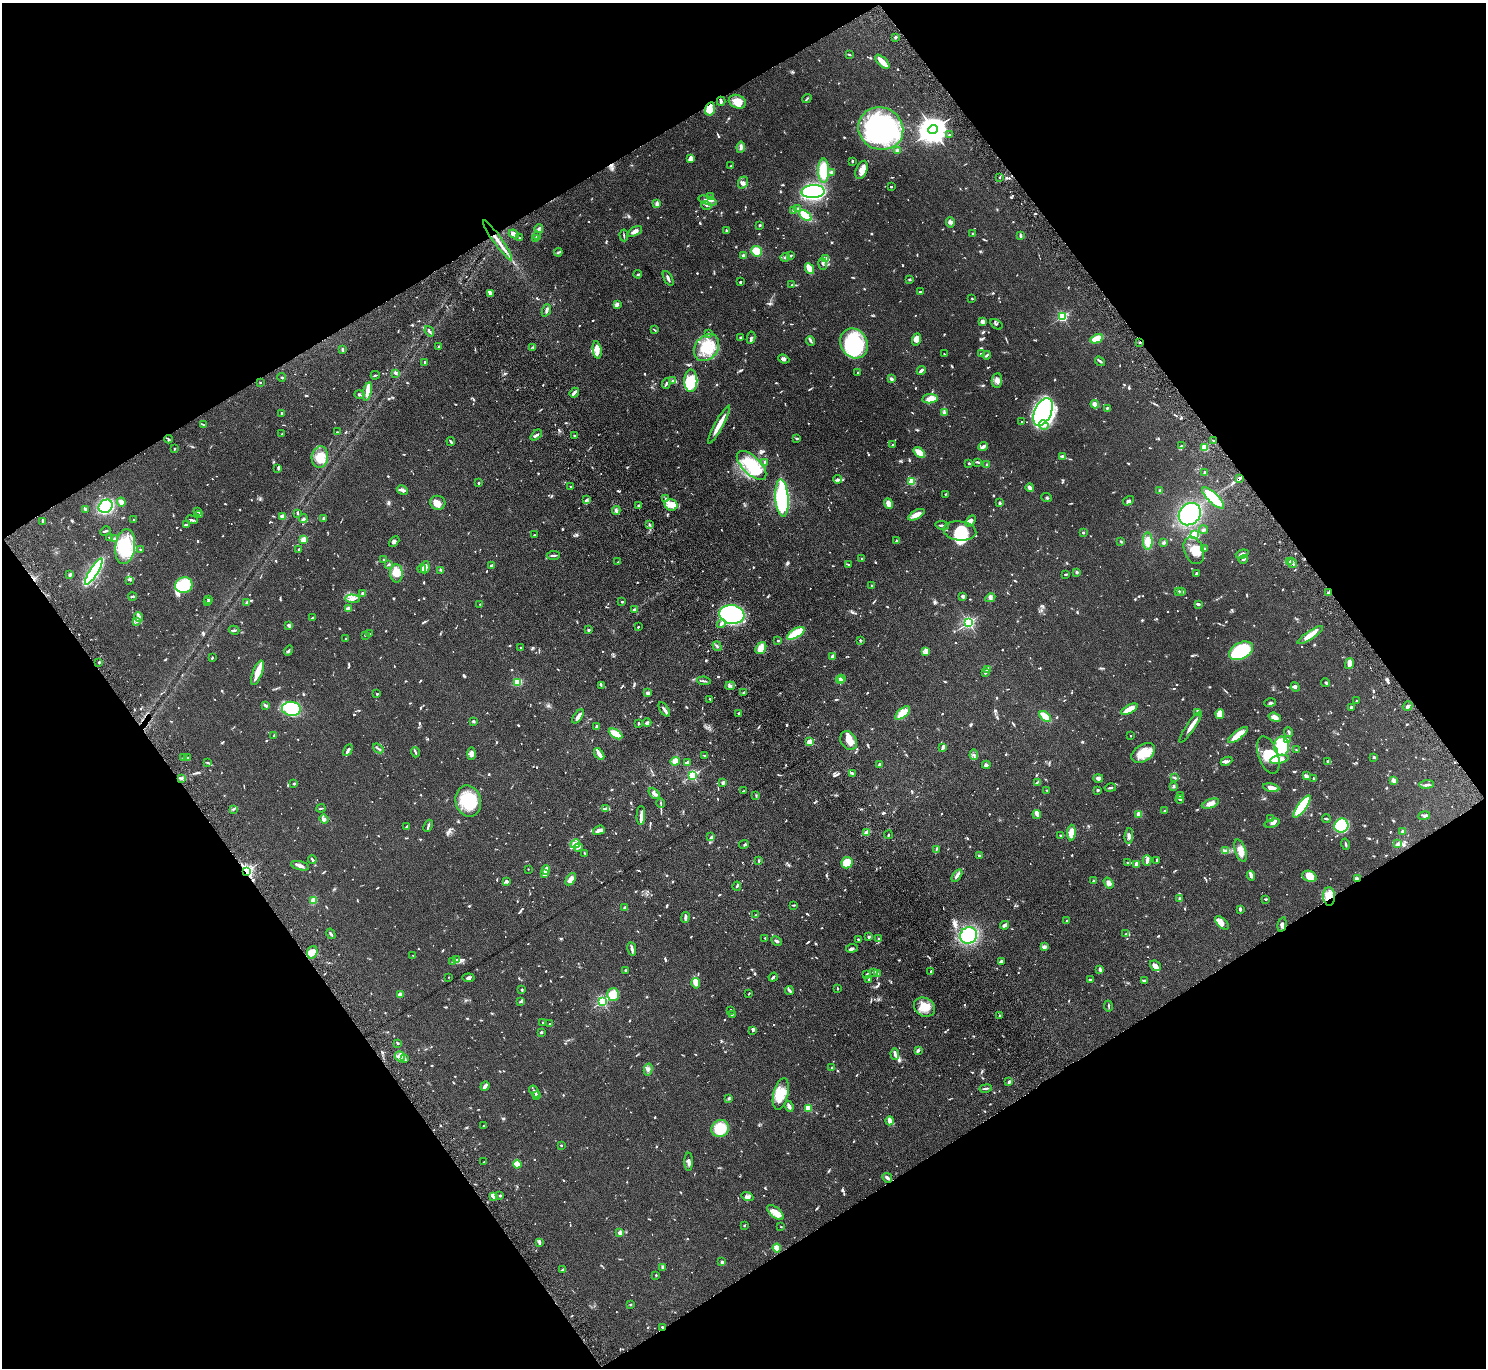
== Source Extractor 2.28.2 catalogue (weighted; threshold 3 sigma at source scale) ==
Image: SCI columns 52-5987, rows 193-5655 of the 6037 x 5985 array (HDU 1 of 3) = the unmasked area's bounding box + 8 px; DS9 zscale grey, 4 x 4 block average (1 PNG px = mean of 4 x 4 image px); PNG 1488 x 1370 px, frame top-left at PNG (2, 3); each listed source drawn as its Kron ellipse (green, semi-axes under 4 px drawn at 4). Shown black and unused: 48% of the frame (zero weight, under 4 of 8 exposures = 3% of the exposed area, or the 3 px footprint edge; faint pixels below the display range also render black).
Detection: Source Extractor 2.28.2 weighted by HDU 2 'WHT'. Background 0.0883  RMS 0.0051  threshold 0.021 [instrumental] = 3 sigma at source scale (4.09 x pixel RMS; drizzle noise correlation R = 1.36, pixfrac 0.8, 0.05/0.05 arcsec/px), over >= 5 px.
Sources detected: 1477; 6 too faint to see at this stretch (4 x 4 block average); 15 inside a brighter object's white glare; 4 cosmic-ray / hot-pixel residue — neither listed nor drawn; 65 coinciding with a brighter row at this scale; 102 inside a brighter listed object's ellipse — not listed separately; of the other 1285, all 500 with FLUX_AUTO >= 2.53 (the completeness limit of this list) listed and drawn (785 fainter detections not listed), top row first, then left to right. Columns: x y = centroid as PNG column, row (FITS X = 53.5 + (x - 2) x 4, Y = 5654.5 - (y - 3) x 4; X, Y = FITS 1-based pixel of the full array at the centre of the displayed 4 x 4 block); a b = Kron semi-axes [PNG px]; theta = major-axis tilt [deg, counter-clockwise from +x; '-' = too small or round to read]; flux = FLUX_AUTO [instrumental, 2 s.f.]
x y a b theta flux
895 37 2 2 - 3.6
849 54 3 2 - 3
882 62 9 2 -45 47
807 99 5 2 - 3.5
721 101 4 3 - 3.8
737 102 9 6 -21 34
710 109 7 5 74 14
881 129 23 21 -25 490
933 129 5 4 - 4600
949 135 2 2 - 2.8
741 147 5 3 - 7
898 150 2 2 - 9.8
690 159 4 2 - 13
852 161 3 2 - 3
731 166 2 2 - 3.3
862 170 9 5 68 18
824 171 12 5 90 82
831 172 2 2 - 14
1000 177 3 2 - 3.1
743 182 6 4 71 9
891 187 2 2 - 4.1
813 192 12 6 3 860
710 196 2 2 - 3.3
708 200 9 4 -16 14
657 204 4 3 - 9
706 205 5 2 - 3.3
798 209 3 2 - 3.7
794 210 3 2 - 4.1
805 216 7 3 -39 120
950 222 5 4 - 8.3
760 225 2 2 - 3
539 229 4 3 - 5.5
726 230 2 2 - 4
635 231 8 3 28 13
973 233 2 2 - 3.6
514 234 5 3 - 14
624 235 6 2 -87 3.2
537 236 4 3 - 4.7
1021 236 3 2 - 7.5
520 238 2 2 - 3.3
536 239 3 2 - 7.6
497 240 24 2 -54 32
756 251 5 5 - 59
558 252 4 2 - 3.6
743 255 3 3 - 4.5
790 255 4 2 - 5.3
785 257 5 3 - 5.4
826 258 4 2 - 4.1
822 264 6 3 -80 6.1
809 269 5 3 - 42
638 274 4 2 - 3.5
668 278 8 3 -61 6.9
909 279 3 2 - 3
740 282 3 2 - 3.7
792 285 4 3 - 3.5
920 292 3 2 - 5.2
490 293 4 3 - 10
972 299 2 2 - 2.6
617 304 4 3 - 8
546 310 6 3 68 7.5
1062 317 2 2 - 340
982 321 2 2 - 55
996 324 7 2 -34 3.1
654 330 3 2 - 2.5
429 331 5 2 - 4.9
709 333 2 2 - 4.9
740 337 2 2 - 4.4
751 338 6 3 81 6.7
917 339 6 4 70 20
1097 339 6 3 26 62
810 341 5 2 - 4
1140 342 2 2 - 2.6
854 343 16 13 -56 240
438 346 4 2 - 3.4
533 347 2 2 - 2.6
707 348 15 11 53 72
342 349 4 2 - 3.9
597 350 9 3 -81 21
944 354 2 2 - 2.7
981 354 3 2 - 3.1
987 355 4 2 - 3.9
784 359 6 3 -22 9.1
1100 361 5 2 - 4.7
425 363 3 2 - 6.1
921 370 5 2 - 11
858 372 2 2 - 6.5
396 373 3 2 - 3.1
375 375 4 2 - 2.8
282 377 4 2 - 3.8
891 379 2 2 - 10
997 380 7 5 83 13
673 381 4 3 - 4.9
691 381 11 6 89 110
260 382 2 2 - 5.3
666 383 5 2 - 4.3
367 391 9 4 76 29
574 393 5 2 - 12
360 395 5 2 - 4.1
930 399 8 4 6 18
1095 404 4 3 - 17
1107 408 3 2 - 4.3
1043 412 15 8 66 410
282 413 3 2 - 4
945 413 3 2 - 3.3
1022 421 2 2 - 3.2
204 424 4 2 - 5.1
719 425 21 3 61 43
1044 425 5 3 - 9.2
338 432 2 2 - 2.6
282 434 2 2 - 2.6
536 435 6 2 44 5.4
574 435 2 2 - 11
797 438 4 2 - 3.4
169 439 4 2 - 3.5
451 441 4 2 - 4.7
1214 441 3 2 - 2.9
893 445 2 2 - 13
1182 446 4 3 - 6
983 447 5 2 - 12
1204 447 2 2 - 150
174 449 2 2 - 2.9
919 453 7 4 -40 33
1062 456 3 2 - 7.6
320 457 11 8 85 35
764 462 2 2 - 2.6
978 462 4 2 - 3
969 463 2 2 - 5.3
752 465 18 9 -44 100
987 465 3 2 - 3.8
278 469 3 3 - 3.3
1204 473 3 2 - 4.2
837 479 4 3 - 5.3
1239 479 4 2 - 4.5
912 482 2 2 - 170
478 483 2 2 - 12
570 486 2 2 - 2.9
1030 488 4 4 - 6.5
402 490 6 3 -29 9.4
1160 491 3 2 - 4.9
946 494 2 2 - 3.2
1047 497 5 2 - 4.1
666 498 2 2 - 3.5
782 498 19 6 -86 290
1213 498 14 5 -44 81
586 500 3 2 - 2.9
1128 501 6 4 31 6.8
121 502 4 2 - 19
438 503 7 7 - 24
1000 503 3 2 - 3.7
888 504 5 3 - 21
671 505 6 5 - 21
106 506 7 6 - 270
639 506 2 2 - 23
86 509 3 2 - 5.2
616 510 4 3 - 7.2
198 512 3 2 - 2.6
297 513 4 2 - 2.6
1190 514 12 10 46 240
199 515 2 2 - 3
916 515 9 4 30 26
282 516 4 3 - 9.1
324 518 3 2 - 2.8
303 519 4 4 - 6.6
134 520 2 2 - 9.3
192 520 6 2 -21 5.2
43 521 4 2 - 4.9
970 521 6 3 55 15
186 524 4 2 - 2.7
649 525 3 2 - 2.8
942 525 7 2 -8 5
1203 530 4 3 - 4.4
105 531 5 2 - 3.2
960 531 16 9 -7 59
1083 533 2 2 - 13
534 535 2 2 - 2.7
1195 535 3 2 - 40
109 537 2 2 - 3.3
114 539 3 2 - 2.7
303 540 2 2 - 120
394 541 6 3 43 7
897 541 4 3 - 3.4
1148 541 8 5 -88 34
1121 542 3 2 - 3.5
1164 542 3 2 - 5.7
125 547 17 10 83 140
1205 549 4 2 - 3.2
140 550 2 2 - 4.4
299 550 4 2 - 6.7
1194 550 14 9 -67 39
1242 554 6 3 18 8.6
553 555 6 2 4 6
862 558 2 2 - 10
1243 559 5 2 - 4.8
383 560 2 2 - 3.2
618 562 2 2 - 4.1
1289 562 3 2 - 4.4
1292 563 5 2 - 5.1
389 564 3 2 - 4
848 564 3 2 - 2.5
492 565 3 3 - 4.1
425 567 6 3 80 19
422 569 4 3 - 6.3
441 570 2 2 - 6.1
94 571 15 4 58 430
1077 572 3 3 - 4.2
396 573 9 6 -88 43
1197 573 4 2 - 5
70 574 3 2 - 6.4
1066 574 4 2 - 3.8
130 580 3 2 - 2.7
184 585 9 8 - 110
872 586 3 2 - 4.9
1179 591 3 3 - 4.3
1182 592 3 3 - 4.6
363 593 2 2 - 37
1329 593 2 2 - 34
132 596 4 2 - 5.5
963 596 3 2 - 7.6
990 598 5 4 - 6.9
209 599 2 2 - 11
353 599 7 3 -3 11
207 602 2 2 - 3.4
622 602 2 2 - 8.9
247 603 4 2 - 7
480 604 2 2 - 3.4
1198 604 4 2 - 4.5
348 609 2 2 - 16
634 610 4 2 - 6.7
732 615 12 9 -8 480
139 617 5 4 - 7.2
312 618 4 2 - 3.1
137 621 3 3 - 4.1
721 623 4 2 - 7.2
968 623 2 2 - 540
289 625 2 2 - 35
638 627 2 2 - 3
234 630 5 2 - 3.4
589 630 2 2 - 17
796 633 10 4 31 80
369 634 2 2 - 2.7
365 635 2 2 - 2.5
1310 635 15 3 34 36
346 639 2 2 - 9.2
778 640 2 2 - 9
860 640 2 2 - 3.2
717 646 5 2 - 4.1
520 647 2 2 - 2.7
761 648 6 4 55 26
288 651 5 2 - 4
926 651 4 3 - 7.4
1241 651 13 8 28 270
832 657 4 3 - 6.6
212 658 2 2 - 4.1
99 662 2 2 - 3.6
1349 663 5 4 - 22
988 669 4 2 - 16
257 673 13 4 70 36
985 673 3 2 - 3.3
841 678 2 2 - 14
840 680 4 2 - 9.5
704 681 7 2 -8 4.8
518 682 3 3 - 65
1326 683 4 3 - 4.6
601 685 3 2 - 2.9
730 686 5 3 - 5.6
1295 687 5 3 - 6.1
744 692 3 2 - 4.2
647 693 3 3 - 6.8
377 694 2 2 - 3.7
710 699 2 2 - 3.4
1357 701 2 2 - 5.8
1270 703 6 3 17 4.8
265 706 3 2 - 3.2
1408 706 5 3 - 7.5
1351 707 3 3 - 5.2
291 709 9 7 -5 180
664 709 8 2 -59 9.1
1129 709 9 3 29 45
1198 712 4 2 - 22
739 713 2 2 - 4.8
903 713 9 4 41 49
1220 714 5 4 - 37
578 716 8 4 56 12
1045 717 7 2 -41 62
1275 717 6 3 -19 19
473 721 3 3 - 3.5
638 723 3 2 - 4.3
647 723 4 3 - 4.9
597 727 3 2 - 3.3
1191 727 18 3 56 27
1289 732 5 2 - 3.5
616 734 8 3 -31 74
1238 735 12 3 37 50
274 736 2 2 - 2.6
1130 736 2 2 - 5.7
1287 740 3 2 - 3.4
849 741 10 7 -58 31
810 742 2 2 - 110
1282 746 10 7 -89 140
378 748 6 2 -36 4.1
942 748 3 2 - 3.8
348 750 6 2 61 9.8
1296 750 2 2 - 3
415 752 5 2 - 4.3
1143 753 13 8 32 64
471 754 6 4 89 11
599 754 7 3 -55 13
974 755 5 2 - 5
1268 755 19 10 -70 54
704 756 3 2 - 2.6
1374 757 3 2 - 4.6
184 758 3 2 - 7.3
187 758 3 2 - 4.8
1279 759 9 3 12 21
675 761 5 4 - 14
1226 761 6 3 24 6.2
1328 761 3 2 - 3.8
208 762 3 3 - 2.7
687 763 4 3 - 6
879 764 2 2 - 5.9
986 765 4 3 - 8.1
852 773 3 3 - 4.1
692 775 2 2 - 380
1306 776 2 2 - 14
181 778 3 2 - 5.5
1098 778 5 3 - 7.6
1175 778 4 2 - 4.6
1314 779 3 2 - 3.4
1393 780 4 3 - 11
1037 782 4 2 - 3.5
294 783 2 2 - 13
723 783 2 2 - 29
1427 784 7 3 6 7.4
1174 787 4 2 - 3.4
1110 788 6 2 12 5.6
1271 788 8 4 -11 23
1047 790 2 2 - 2.6
1098 790 3 2 - 2.8
744 791 3 2 - 4.5
654 793 6 3 -46 7.5
756 795 3 2 - 2.8
1180 795 4 3 - 4.7
1180 799 4 2 - 3.3
468 801 16 12 -77 110
661 803 5 2 - 2.8
1210 804 9 3 20 20
1302 807 13 4 55 220
321 808 4 2 - 3.1
606 808 3 2 - 3.7
233 809 3 2 - 3.2
1165 811 3 2 - 2.8
1139 814 2 2 - 87
641 815 9 3 87 14
1037 815 4 4 - 11
1424 816 6 3 10 6.7
324 819 5 4 - 7.4
1271 819 3 2 - 3.7
1326 819 4 2 - 4.3
1272 823 8 4 16 7.9
407 826 3 2 - 2.6
428 826 6 2 67 5.7
1341 826 7 7 - 220
599 830 6 3 19 15
866 832 2 2 - 6.8
1403 832 3 3 - 4.9
1071 833 8 3 86 30
888 835 4 2 - 3.5
1060 835 2 2 - 2.9
1129 836 8 3 85 7.7
711 837 3 2 - 2.7
575 844 5 3 - 11
744 844 5 3 - 4.1
1345 844 6 2 -75 4
1398 844 4 3 - 8.3
578 848 4 2 - 4
936 850 3 2 - 3
1226 851 3 2 - 4.3
1240 851 11 5 -71 24
585 853 3 2 - 3.1
979 856 3 2 - 4.3
312 859 4 2 - 6.3
1147 860 5 2 - 13
1157 860 3 2 - 3.5
759 861 3 2 - 3.5
1128 862 2 2 - 2.8
847 863 6 5 - 54
1136 865 4 3 - 12
300 866 9 3 -15 11
528 869 2 2 - 3.1
546 870 5 2 - 20
247 871 2 2 - 650
545 874 3 2 - 20
957 876 7 3 55 10
1251 876 5 3 - 11
1309 876 7 5 -23 33
1357 878 3 2 - 6.4
571 879 7 3 55 15
506 881 3 2 - 9
1094 881 3 3 - 3.6
1109 883 6 4 -55 11
737 886 4 2 - 3.5
1329 896 9 6 -87 49
1180 899 3 2 - 6.8
1266 899 3 2 - 3.1
314 901 4 3 - 7
794 905 3 2 - 2.6
625 907 4 3 - 5.7
1240 909 3 3 - 3.8
756 915 3 2 - 3.2
685 918 5 3 - 6.5
1067 921 3 2 - 3.4
1222 923 8 4 -44 19
1282 924 7 3 76 7
1005 925 4 4 - 7.3
331 934 5 2 - 5.8
1126 934 2 2 - 2.6
969 935 8 8 - 200
868 937 3 2 - 4.2
765 938 2 2 - 6.6
879 939 3 2 - 2.8
859 940 4 2 - 4
777 941 5 2 - 5.5
1044 947 4 3 - 9.5
852 948 6 4 6 6.3
632 949 7 2 -80 9.5
312 952 6 5 - 27
413 955 2 2 - 3.1
457 960 3 2 - 3.4
453 961 2 2 - 2.7
1001 961 3 2 - 6.3
1155 966 6 4 -43 13
1100 969 4 2 - 6.6
625 970 2 2 - 4.1
931 971 2 2 - 3.5
873 972 2 2 - 8.8
877 973 4 2 - 4.1
867 974 4 2 - 3
448 977 2 2 - 3.8
773 977 5 2 - 5.6
468 978 6 3 -8 5.5
869 979 2 2 - 4.4
1090 980 2 2 - 7.4
1144 980 3 2 - 3.1
696 983 5 4 - 16
837 988 2 2 - 3
522 990 3 2 - 4.2
789 990 4 2 - 7.8
613 994 6 6 - 56
749 994 2 2 - 2.5
400 995 3 2 - 21
521 1001 4 2 - 4.6
602 1001 2 2 - 430
1108 1006 5 2 - 3
924 1007 11 9 -30 39
731 1010 2 2 - 3.4
732 1014 3 2 - 3.1
1000 1016 2 2 - 4.8
542 1022 2 2 - 4.1
550 1024 3 2 - 2.8
753 1031 4 2 - 3.7
541 1032 2 2 - 16
397 1043 4 2 - 3
918 1050 3 2 - 5.9
895 1054 6 3 -85 7.9
400 1056 5 5 - 13
405 1059 3 2 - 2.8
832 1068 2 2 - 8.5
648 1069 6 3 77 7.9
1009 1082 3 2 - 5.8
485 1086 5 2 - 10
986 1088 6 2 10 4.5
535 1092 7 2 -56 7
781 1094 16 7 77 50
536 1095 3 2 - 7.6
729 1098 3 2 - 3.5
789 1106 5 3 - 8.5
808 1108 2 2 - 160
890 1121 4 3 - 20
484 1126 2 2 - 4.2
720 1128 9 8 - 79
561 1145 2 2 - 4.7
484 1162 2 2 - 2.7
689 1162 9 3 -90 8.4
517 1164 4 3 - 27
887 1178 5 3 - 7.2
493 1196 3 2 - 30
500 1196 3 2 - 3.1
748 1197 6 4 -19 9.5
775 1213 10 5 -39 26
744 1225 2 2 - 3.5
781 1227 2 2 - 4.5
620 1233 2 2 - 59
539 1242 4 3 - 5.8
777 1248 4 4 - 28
722 1262 2 2 - 23
663 1267 3 2 - 3
563 1270 3 2 - 5.8
656 1275 3 2 - 2.6
630 1305 2 2 - 2.8
662 1327 2 2 - 5.2
Overlapping masked pixels (flux is a lower limit): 9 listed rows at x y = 497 240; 1140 342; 1239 479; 1329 593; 247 871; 1357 878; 1329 896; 1282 924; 662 1327
Diffuse or blended objects may show on this block-average render without a row.